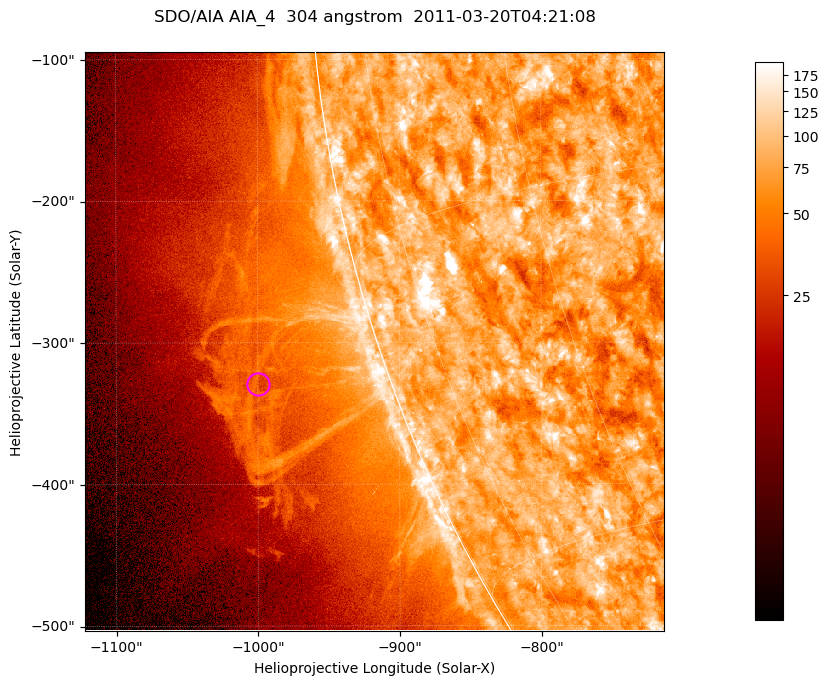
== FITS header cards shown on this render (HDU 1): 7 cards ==
TELESCOP= 'SDO/AIA '           / For AIA: SDO/AIA
INSTRUME= 'AIA_4   '           / For AIA: AIA_ATA1, AIA_ATA2, AIA_ATA3 or AIA_AT
WAVELNTH=                  304 / [angstrom] Wavelength
WAVEUNIT= 'angstrom'           / Wavelength unit: angstrom
DATE-OBS= '2011-03-20T04:21:08.123' / [ISO] Date when observation started; ISO 8
CTYPE1  = 'HPLN-TAN'           / CTYPE1; Typically HPLN
CTYPE2  = 'HPLT-TAN'           / CTYPE2; Typically HPLT

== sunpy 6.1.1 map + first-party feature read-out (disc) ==
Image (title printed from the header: SDO/AIA AIA_4  304 angstrom  2011-03-20T04:21:08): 681 x 681 px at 0.6 arcsec/px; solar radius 964 arcsec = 1606 px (partial field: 2.7% of the solar disc is inside the frame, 48% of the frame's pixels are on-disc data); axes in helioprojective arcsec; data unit not stated in the header (colour bar unlabelled)
Orientation: roll -0.132 deg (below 1 deg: not rotated)
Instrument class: DISC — disc imager (sunpy class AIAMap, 304 A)
Bright regions (active regions / flare kernels): reference = the on-disc median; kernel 5 px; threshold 5 sigma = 118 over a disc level ~76.3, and >= 1.15x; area >= 463 px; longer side >= 8 px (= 4.8 arcsec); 0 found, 0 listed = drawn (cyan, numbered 1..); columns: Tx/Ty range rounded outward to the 2 arcsec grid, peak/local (2 s.f.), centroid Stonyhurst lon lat
Off-limb structures (1.02-1.3 R_sun): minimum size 231 px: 2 found; the strongest spans PA ~105..110 deg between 1.02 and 1.14 R_sun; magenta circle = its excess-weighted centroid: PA ~110 deg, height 1.09 R_sun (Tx ~-1000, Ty ~-328 arcsec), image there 1.5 x the reference